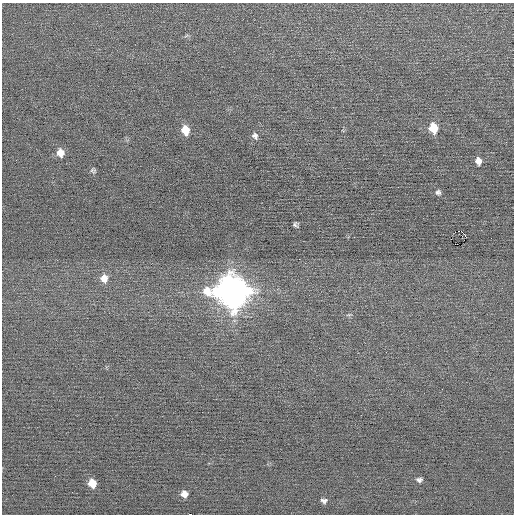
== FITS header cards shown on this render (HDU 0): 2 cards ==
NAXIS1  =                  512 / Axis length
NAXIS2  =                  512 / Axis length

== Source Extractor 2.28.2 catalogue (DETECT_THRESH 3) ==
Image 512 x 512 px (HDU 0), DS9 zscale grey, 1 PNG px = 1 image px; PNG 516 x 516 px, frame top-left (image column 1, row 512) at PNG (2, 3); no overlay
Background 0.0117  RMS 0.66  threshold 1.97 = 3 sigma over >= 5 px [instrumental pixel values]
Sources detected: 20; all 20 listed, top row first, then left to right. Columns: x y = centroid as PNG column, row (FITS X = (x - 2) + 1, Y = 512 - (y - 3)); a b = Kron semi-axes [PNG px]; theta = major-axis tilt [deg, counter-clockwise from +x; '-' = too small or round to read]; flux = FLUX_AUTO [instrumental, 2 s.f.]
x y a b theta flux
433 128 9 8 - 950
185 130 10 8 -76 700
255 136 9 7 -57 170
60 153 9 8 - 410
478 161 8 7 - 300
93 170 8 6 -29 98
438 192 7 7 - 120
296 225 5 5 - 100
458 231 2 2 - 390
465 235 3 2 - 410
455 244 3 2 - 35
104 278 11 10 - 430
232 291 14 13 - 80000
349 315 8 3 13 60
442 389 2 2 - 29
419 480 7 6 - 130
92 483 8 7 - 550
184 494 8 7 - 270
324 501 7 6 - 130
190 514 3 2 - 1200
At the frame edge (FLAGS 8, measured only in part): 1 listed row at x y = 190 514